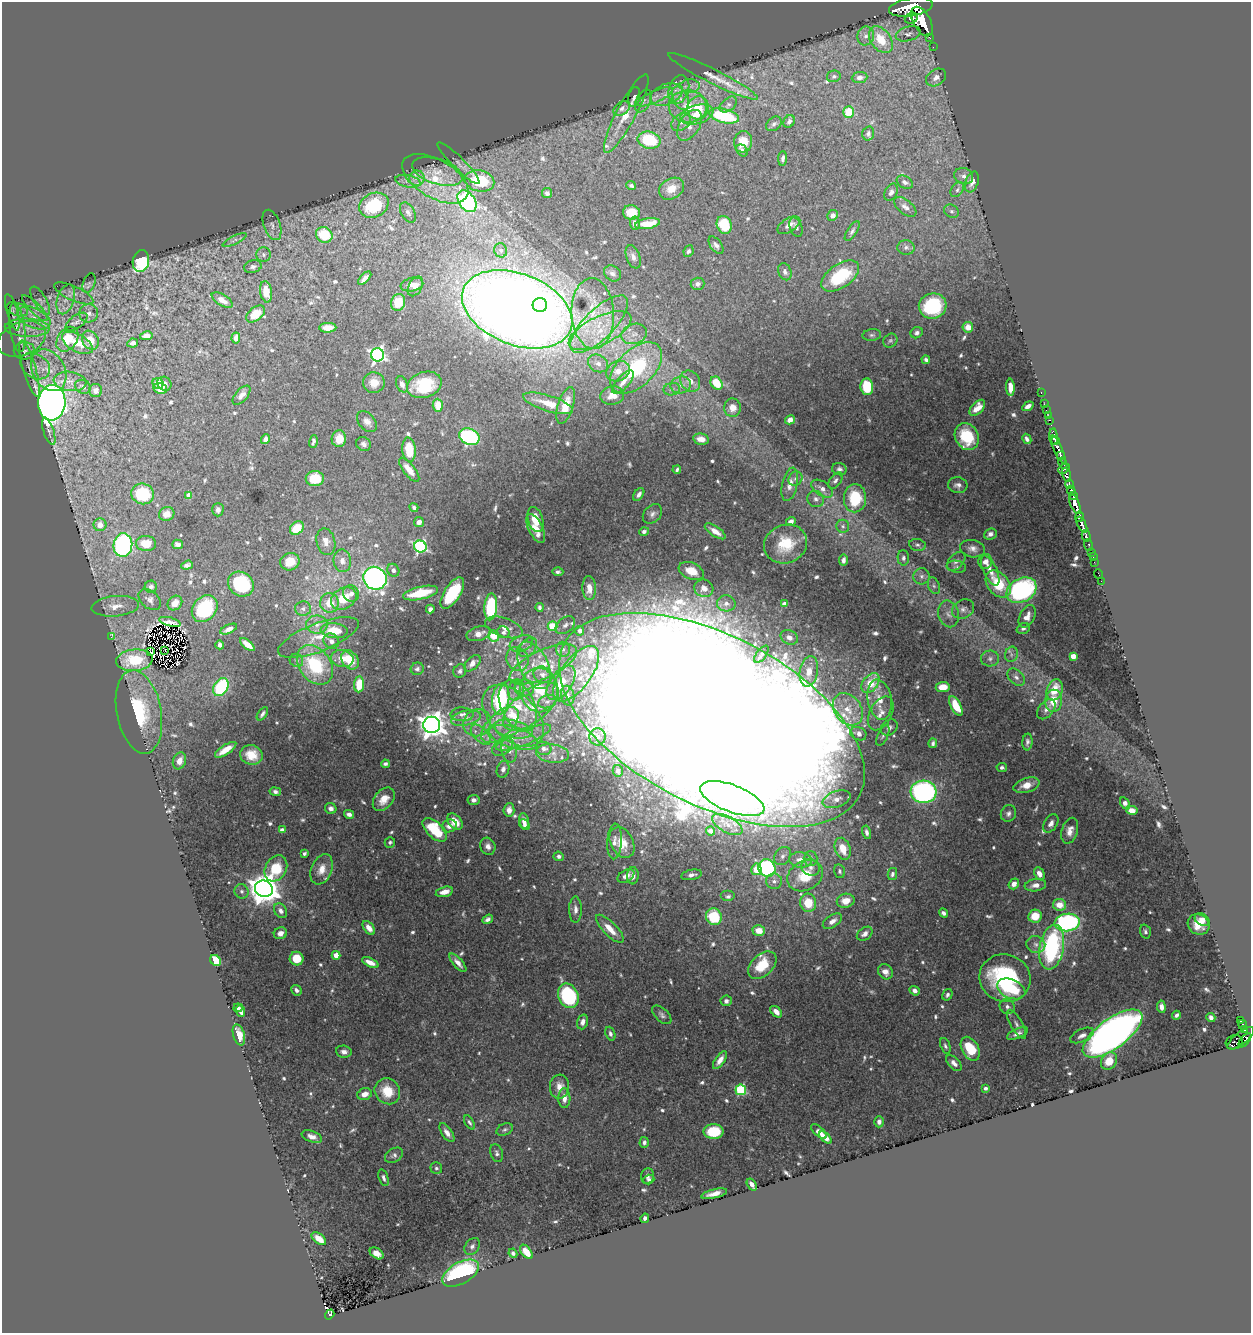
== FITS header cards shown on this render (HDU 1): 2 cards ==
NAXIS1  =                 1249
NAXIS2  =                 1331

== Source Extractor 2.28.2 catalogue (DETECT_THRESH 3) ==
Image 1249 x 1331 px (HDU 1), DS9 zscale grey, 1 PNG px = 1 image px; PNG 1253 x 1335 px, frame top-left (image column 1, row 1331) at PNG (2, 2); each listed source drawn as its Kron ellipse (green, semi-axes under 4 px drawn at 4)
Background 0.628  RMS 0.014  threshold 0.0429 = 3 sigma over >= 5 px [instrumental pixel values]
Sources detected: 725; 5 with non-positive FLUX_AUTO (blend fragments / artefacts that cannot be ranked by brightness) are neither listed nor drawn; of the other 720, the 500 brightest by FLUX_AUTO listed and drawn (220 fainter detections omitted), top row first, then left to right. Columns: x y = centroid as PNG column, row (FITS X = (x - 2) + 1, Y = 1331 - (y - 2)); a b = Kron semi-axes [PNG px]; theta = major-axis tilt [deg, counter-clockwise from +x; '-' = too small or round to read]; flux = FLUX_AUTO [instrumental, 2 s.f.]
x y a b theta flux
911 7 22 9 9 5800
911 18 6 5 - 400
922 22 16 8 -60 4100
908 34 13 7 15 4
866 36 9 8 - 6
929 37 3 2 - 40
881 40 15 10 -54 31
933 47 2 2 - 7.3
713 76 50 7 -27 15
834 76 7 5 12 2.5
860 77 8 5 6 4.3
936 77 11 8 33 6.2
690 86 10 6 0 5.4
679 89 15 10 72 11
666 94 17 10 21 15
634 97 10 5 78 3.3
655 97 19 6 25 8.1
680 98 12 7 -65 8.6
643 101 12 7 65 4.8
728 105 10 6 40 3.2
688 106 19 16 -1 29
622 108 9 6 33 3.6
698 108 11 10 - 21
849 112 6 5 - 25
626 114 44 9 62 24
697 114 17 9 15 16
724 116 15 7 -13 79
789 121 7 5 55 2.9
681 122 11 8 39 6.7
774 124 8 6 39 2.6
689 125 17 10 58 12
868 134 7 6 - 2.9
649 140 12 8 -13 60
743 142 10 9 - 18
742 150 6 5 - 2.6
783 158 7 4 86 2.9
458 163 29 6 -45 6.7
437 172 26 12 -17 16
964 176 9 8 - 4.8
417 178 8 7 - 5.2
435 179 36 19 -30 45
408 181 13 6 -11 4.7
480 181 15 10 -13 67
905 182 8 6 -29 4.2
972 182 11 6 69 6.8
631 186 5 4 - 2.9
671 189 13 10 31 12
957 190 8 5 53 2.9
891 192 9 6 64 3.6
547 193 5 5 - 3.8
467 201 12 8 -55 180
374 205 15 12 27 42
905 207 13 7 -38 5.5
951 211 8 6 -31 2.8
408 212 11 6 -60 3.7
631 212 8 7 - 18
833 215 5 5 - 3.9
635 223 7 5 -87 5.8
647 224 13 5 9 19
272 225 16 8 -71 7.1
724 225 9 7 -68 37
789 225 13 6 32 6.9
796 227 10 6 -70 3
852 231 11 5 57 2.9
324 235 8 7 - 35
235 240 13 4 26 3.4
716 245 10 5 -54 3.7
906 247 8 7 - 3.8
501 250 7 6 - 3.2
688 251 6 5 - 2.9
263 255 7 7 - 3
633 257 12 7 -69 5
141 261 11 8 78 85
253 267 9 6 16 2.9
785 272 9 6 -67 3.6
612 273 9 7 -38 5
840 276 21 11 34 50
365 278 8 3 45 4.4
89 283 10 6 70 2.9
698 284 7 6 - 3.6
412 285 11 6 13 7.3
415 286 11 6 62 6.8
266 292 11 6 -80 11
74 293 21 7 -24 7.4
66 299 15 8 73 10
222 300 12 5 -31 6.2
40 301 16 6 -59 4.8
398 303 8 7 - 25
540 305 7 7 - 60
933 306 14 12 16 75
35 308 17 5 -46 4.8
17 309 11 6 -19 4.4
517 309 58 35 -21 2300
12 312 19 5 -74 3.6
89 313 9 9 - 5.2
593 313 35 21 -87 52
256 314 11 6 38 16
34 318 17 10 -23 13
76 322 13 6 37 4.5
599 324 38 14 45 48
17 327 25 7 -83 10
968 327 5 5 - 7.1
27 328 22 9 -2 15
328 328 8 5 2 10
600 331 34 14 25 47
917 333 6 5 - 3.2
634 334 13 10 18 9
872 335 9 5 6 2.4
146 336 6 4 10 5.2
236 338 5 4 - 6.4
22 339 25 16 22 25
67 339 13 9 54 28
90 340 10 8 -59 14
890 341 7 6 - 2.3
77 343 17 8 -29 17
133 343 5 4 - 3.1
24 351 11 9 -1 6.1
378 355 6 6 - 270
926 360 4 4 - 3.1
598 363 11 8 -30 6.9
35 366 16 12 -36 12
636 368 31 18 44 95
29 369 29 6 -74 8.2
49 370 22 16 -60 25
618 371 12 10 27 12
70 381 16 9 -7 8.9
690 381 11 9 -56 8.9
623 382 14 6 48 7.6
158 383 5 5 - 12
374 383 11 10 - 13
717 383 7 5 -55 26
164 384 7 6 - 4
402 384 8 5 -68 5.5
424 385 18 12 18 51
681 385 10 8 13 6.7
83 387 8 6 -30 4
867 387 8 6 -85 38
1010 387 8 4 -86 8.1
160 389 7 5 -13 12
672 389 8 6 12 3.5
96 390 6 6 - 4.5
1041 393 3 2 - 15
242 395 11 6 48 5.7
612 395 12 9 8 11
52 403 18 13 85 980
548 403 26 8 -17 21
1044 404 2 2 - 11
438 405 6 5 - 16
566 405 19 8 72 17
1028 406 6 3 34 4.3
733 408 9 8 - 10
977 408 9 5 46 10
1046 410 2 2 - 9.7
1048 416 3 2 - 15
790 420 5 4 - 7.7
1049 420 3 2 - 25
367 422 12 8 -48 6.1
49 431 14 5 -72 3.6
469 437 10 8 -23 120
967 437 14 11 -62 37
1053 437 8 4 -85 1100
266 439 5 4 - 5.5
339 439 8 7 - 14
701 439 8 5 -11 9.9
1027 439 5 3 - 2.8
1055 440 4 3 - 740
313 442 6 3 73 3.3
364 444 8 6 -40 4.2
1058 449 15 4 -66 930
409 450 12 6 -85 27
1060 455 3 3 - 270
1063 463 6 3 -64 76
839 469 7 6 - 3.1
1064 469 6 4 40 190
409 470 14 6 -52 12
677 470 4 3 - 2.3
1066 475 7 4 -73 430
315 478 9 7 2 28
795 479 7 6 - 3.1
835 481 9 5 52 2.9
790 484 17 7 77 8.4
1069 484 5 3 - 510
958 485 10 8 -9 4.9
822 489 12 7 -34 5.6
1071 491 5 3 - 370
143 494 11 10 - 52
639 494 7 4 55 3.9
189 495 4 4 - 13
1073 496 3 3 - 230
855 498 14 11 87 42
816 499 8 8 - 4.1
1075 504 11 4 -67 2200
414 507 5 4 - 2.5
218 510 7 5 89 4.2
167 514 8 7 - 10
652 514 11 8 44 4.7
1079 516 5 3 - 590
535 520 13 7 -74 19
419 522 5 4 - 5.2
791 522 5 4 - 5
100 525 6 6 - 7.1
1082 525 8 4 -64 1200
843 526 6 6 - 2.4
297 528 7 6 - 26
536 529 15 7 -63 15
644 531 5 4 - 2.4
715 531 12 5 -34 8.9
990 534 6 5 - 4.4
1086 536 6 3 -74 170
326 542 13 9 -76 7.8
146 544 10 7 -2 19
178 544 5 4 - 4.1
785 544 22 19 22 33
123 545 12 9 85 220
917 545 8 6 -9 2.8
1088 545 6 3 -85 91
420 547 6 6 - 200
973 549 12 8 -11 6.4
1091 553 3 3 - 38
1093 556 3 2 - 19
903 558 7 6 - 3.3
844 560 5 4 - 3.6
342 561 11 8 -83 7.5
956 561 11 7 46 4.5
290 562 10 8 20 14
985 562 7 7 - 6.7
1094 562 2 2 - 9.2
187 565 6 4 20 3.3
956 567 9 6 -10 2.6
393 570 6 6 - 4
691 571 13 8 -24 20
990 571 16 6 -65 8
558 572 5 4 - 2.5
1099 574 5 2 - 12
922 576 8 8 - 4.2
375 578 12 11 - 410
1101 581 2 2 - 5.6
241 584 13 12 - 61
998 584 15 10 -51 36
934 586 8 5 -71 2.7
151 587 6 6 - 2.7
589 588 12 7 -88 9
704 588 10 8 -25 9.1
1021 590 16 11 29 170
351 593 8 8 - 4.9
421 593 18 6 12 39
452 593 18 8 57 67
344 598 13 10 33 26
150 600 12 8 -41 4.9
175 603 8 6 44 9.4
329 603 10 9 - 19
726 603 9 8 - 5.9
784 604 4 4 - 6.9
115 606 24 10 5 16
491 607 13 6 86 87
539 607 4 4 - 2.5
205 609 15 11 52 75
303 609 8 7 - 4.2
430 609 4 4 - 3.4
963 609 11 9 27 5.4
949 614 13 10 -76 7.6
1027 616 12 7 62 8.7
170 622 11 3 -15 3.5
317 625 11 9 0 8.3
565 625 11 7 40 4.9
553 626 5 5 - 38
504 627 20 9 -19 10
1023 628 7 5 21 2.9
229 629 9 4 24 5.5
334 631 13 7 -4 27
580 631 4 4 - 7.3
503 632 6 5 - 3.7
479 634 12 7 15 8.7
494 636 6 5 - 28
111 637 3 3 - 18
318 637 43 14 21 31
789 637 9 7 -26 6.7
331 641 8 7 - 5.8
521 643 12 7 22 5.5
247 644 9 4 -40 10
220 645 4 4 - 3.3
528 647 11 7 49 4.8
563 649 7 7 - 3.6
165 650 3 2 - 2.7
150 652 4 2 - 2.3
761 654 10 5 54 3.1
1011 654 8 6 70 3.6
1073 656 4 4 - 17
342 658 11 8 -10 12
517 659 12 10 -60 9.7
990 659 9 8 - 4.6
134 660 18 10 6 36
296 660 7 6 - 2.8
350 660 10 7 -55 21
472 663 10 6 45 6.8
543 664 36 14 25 39
315 665 22 15 -54 69
534 665 25 14 -63 25
417 669 6 6 - 2.7
460 671 7 6 - 2.9
809 671 15 9 80 13
576 674 33 15 53 41
542 675 9 8 - 5.6
1016 677 10 6 -44 4.5
561 683 20 11 55 24
870 683 11 7 51 27
359 684 8 5 85 23
221 687 10 7 59 75
943 687 7 5 6 15
524 688 9 8 - 5.7
516 690 11 8 74 6.9
539 690 22 19 -83 35
1055 690 11 7 70 21
568 696 10 6 -80 4.9
501 699 15 8 83 120
880 700 20 12 -80 20
1054 701 11 8 83 21
547 702 9 6 18 3.7
518 706 27 16 -65 38
531 706 33 16 38 39
956 706 11 5 -62 24
848 709 17 13 -53 19
1046 709 11 7 51 5
139 712 42 22 -79 86
881 713 18 11 62 12
262 714 7 4 55 2.7
462 714 11 7 -1 4.7
513 716 37 22 -46 75
466 718 15 7 13 8.5
712 720 166 84 -27 20000
477 723 14 13 - 13
432 725 8 8 - 1200
500 725 23 11 43 23
889 728 9 7 40 4.6
513 729 20 8 -12 16
859 734 8 6 -24 6.4
481 735 12 7 -45 6.5
883 735 11 5 65 2.9
524 737 29 7 22 17
598 737 8 8 - 5.8
513 738 25 10 -17 23
1027 742 8 5 86 3.2
933 743 5 3 - 2.4
502 747 12 7 37 6.6
544 748 8 6 -16 5.7
226 750 12 4 33 12
509 750 12 7 -79 10
552 753 16 9 -7 9
251 755 11 10 - 17
179 761 8 6 69 7.5
385 764 4 4 - 2.5
1002 767 5 4 - 2.4
503 769 8 6 73 4.7
618 771 6 5 - 2.6
1027 785 13 7 17 13
275 791 6 4 -10 3
924 792 13 11 -5 240
384 799 13 9 50 14
732 799 34 13 -21 230
837 799 14 8 19 9.6
474 800 6 5 - 3.9
1125 803 6 4 -60 4.8
331 808 6 5 - 4.2
509 810 6 5 - 5.2
1132 810 6 4 -13 8.2
1008 813 8 7 - 3.9
349 814 5 4 - 3.8
455 821 9 6 -47 15
524 821 8 4 -81 5.6
1051 823 10 6 58 5.3
727 824 16 8 -29 9.2
524 825 6 4 -50 3.8
449 826 7 6 - 8.1
282 830 4 3 - 6.1
435 830 15 8 -44 48
711 831 4 4 - 5
1070 831 13 8 74 8.3
867 832 7 4 -77 3.8
614 841 18 7 86 6.3
390 842 5 5 - 2.5
622 842 16 11 -62 17
488 846 9 7 -66 6.2
843 849 11 7 -69 19
304 853 4 3 - 2.4
559 856 5 5 - 3.1
783 856 10 7 54 4.5
811 859 7 7 - 6.9
801 860 11 8 -3 12
811 867 9 8 - 6.1
276 868 14 10 61 34
767 868 9 8 - 140
322 869 16 10 67 13
756 869 6 5 - 20
840 871 7 5 -77 2.3
892 874 6 4 76 2.9
1039 874 7 5 -61 7.3
692 875 10 5 11 4.4
626 876 9 6 31 6.5
633 876 8 6 86 6.1
805 876 18 14 30 33
774 881 8 8 - 4.1
1014 884 5 5 - 7.7
1035 885 11 6 8 6.8
264 889 9 8 - 2000
242 891 7 6 - 3.6
444 892 9 5 15 9.3
728 896 7 5 0 2.8
846 901 9 7 12 13
808 903 9 8 - 26
1059 905 6 6 - 15
575 910 13 6 -89 5.7
281 911 8 6 -54 5
943 913 5 4 - 3.3
1035 916 7 6 - 21
714 917 8 8 - 44
488 919 5 4 - 3.6
1202 920 8 5 -30 7.5
832 921 11 6 33 6.6
1067 922 12 9 8 190
1198 924 11 10 - 17
369 928 8 5 -51 9
610 929 18 6 -45 14
759 931 6 5 - 12
1145 931 7 5 -72 2.7
280 933 7 5 21 6.5
865 934 9 6 36 5.6
1036 944 9 8 - 5.3
1052 947 22 12 80 150
336 955 4 4 - 15
297 959 7 7 - 20
216 960 6 5 - 32
370 962 9 4 -24 8.1
458 963 11 4 -48 6.3
762 965 16 10 44 34
885 972 8 7 - 7.8
1005 978 26 23 -20 130
1011 989 15 9 -23 36
296 990 6 4 -41 3.3
915 991 5 4 - 3.8
947 995 6 4 58 2.7
568 996 13 10 -65 100
726 1001 5 5 - 3.9
1007 1007 8 7 - 3.8
1161 1007 6 4 -84 4.3
238 1008 5 3 - 3.3
241 1011 6 3 -68 4.1
776 1012 7 4 -45 6.2
662 1015 11 6 -44 3.6
1176 1015 4 3 - 2.6
1211 1017 5 4 - 3.4
1241 1021 3 3 - 77
582 1022 7 5 72 5.4
1017 1024 16 6 -60 4.3
1242 1025 4 3 - 140
1244 1030 3 3 - 89
1017 1033 11 5 24 4.5
1112 1033 35 14 36 780
610 1034 7 4 -70 3.1
239 1035 11 5 -74 11
1082 1035 13 6 24 5.8
1241 1038 16 6 39 290
1245 1040 8 4 49 470
1234 1042 8 7 - 160
945 1046 8 5 -68 2.7
970 1049 13 8 -61 37
344 1052 8 6 -7 4.7
720 1060 10 4 56 7.6
1109 1061 9 7 58 15
954 1063 10 5 -47 5.1
559 1087 12 9 84 9.4
985 1088 3 3 - 3
741 1090 5 5 - 89
387 1091 13 12 - 23
364 1094 7 5 17 8.8
564 1098 10 6 -89 8.7
469 1122 8 4 -60 2.3
879 1122 5 4 - 4.2
505 1130 8 5 25 2.5
713 1131 10 7 1 41
819 1131 9 5 -42 7.4
447 1133 11 5 -56 5.5
312 1137 10 5 -21 6.6
825 1137 7 4 -44 7.2
644 1142 5 4 - 3.3
497 1153 9 6 -70 3.1
394 1155 10 7 31 3.4
436 1168 6 5 - 2.3
647 1176 8 6 79 3.6
383 1178 8 4 -70 3.2
649 1179 6 4 18 2.4
752 1185 6 3 -57 5.7
714 1194 13 4 13 8.6
645 1218 5 4 - 2.3
319 1239 8 5 -36 8.9
472 1246 9 6 55 4.1
526 1252 8 5 -52 16
377 1253 7 5 -33 6.7
513 1253 4 4 - 2.6
461 1273 20 11 29 150
330 1314 5 4 - 77
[220 fainter detections neither listed nor drawn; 5 non-positive-flux detections neither listed nor drawn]